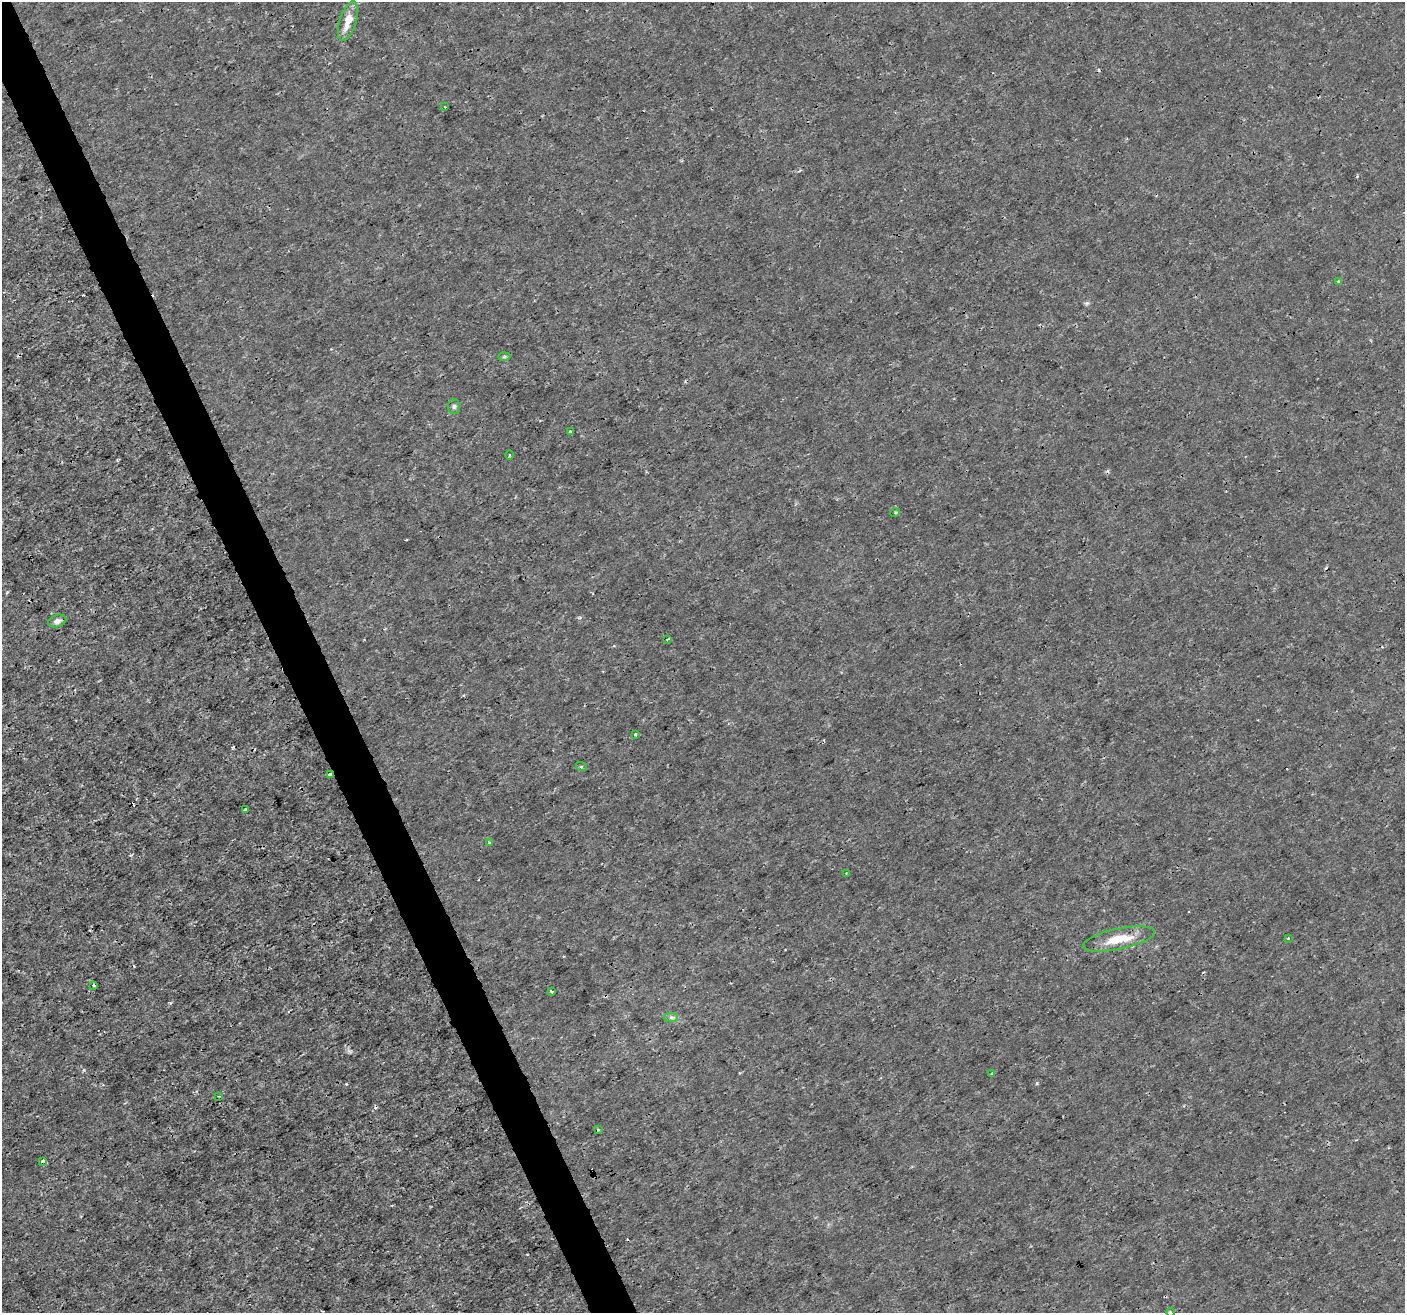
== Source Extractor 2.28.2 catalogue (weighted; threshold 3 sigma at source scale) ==
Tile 11 of 4 x 4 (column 3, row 3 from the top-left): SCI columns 2810-4212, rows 1455-2765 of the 5617 x 5474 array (HDU 1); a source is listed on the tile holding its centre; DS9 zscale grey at full resolution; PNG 1407 x 1315 px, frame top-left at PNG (2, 2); each listed source drawn as its Kron ellipse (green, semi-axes under 4 px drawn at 4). Shown black and unused: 3% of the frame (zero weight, under 3 of 4 exposures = <1% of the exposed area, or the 3 px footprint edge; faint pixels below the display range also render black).
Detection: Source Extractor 2.28.2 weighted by HDU 2 'WHT'; one run over the whole footprint, this tile lists its part. Background -2.14e-04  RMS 7.2e-04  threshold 0.00326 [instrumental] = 3 sigma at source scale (4.5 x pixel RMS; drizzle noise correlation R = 1.50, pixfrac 1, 0.0396/0.0396 arcsec/px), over >= 5 px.
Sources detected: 32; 6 cosmic-ray / hot-pixel residue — neither listed nor drawn; the other 26 listed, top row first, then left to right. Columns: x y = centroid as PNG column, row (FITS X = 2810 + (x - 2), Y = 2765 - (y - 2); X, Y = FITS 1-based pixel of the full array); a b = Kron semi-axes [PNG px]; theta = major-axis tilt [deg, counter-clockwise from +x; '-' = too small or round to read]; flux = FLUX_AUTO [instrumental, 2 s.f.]
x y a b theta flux
348 21 20 8 72 0.99
445 107 4 3 - 0.072
1338 281 4 4 - 0.075
504 356 6 4 2 0.1
454 406 7 6 - 0.17
570 432 3 3 - 0.44
509 455 4 3 - 0.07
895 513 5 3 - 0.082
57 621 9 6 18 0.27
668 639 4 2 - 0.084
635 734 3 3 - 0.11
581 766 5 3 - 0.088
330 775 4 3 - 0.45
246 810 3 3 - 0.12
489 843 4 3 - 0.1
846 873 2 2 - 0.052
1288 938 3 3 - 0.05
1119 939 36 10 12 1.9
93 985 3 2 - 0.11
551 991 3 3 - 0.12
671 1017 7 4 0 0.17
992 1074 3 3 - 0.088
219 1096 3 3 - 0.06
598 1130 3 2 - 0.084
43 1161 3 3 - 0.28
1170 1312 4 3 - 0.067
Overlapping masked pixels (flux is a lower limit): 2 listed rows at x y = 330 775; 43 1161
Isophote crosses this tile's border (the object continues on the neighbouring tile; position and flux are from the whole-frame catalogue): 1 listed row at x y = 1170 1312
Unlisted compact peaks at least as high as the median listed source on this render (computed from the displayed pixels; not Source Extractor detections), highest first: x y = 346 1084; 84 1070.